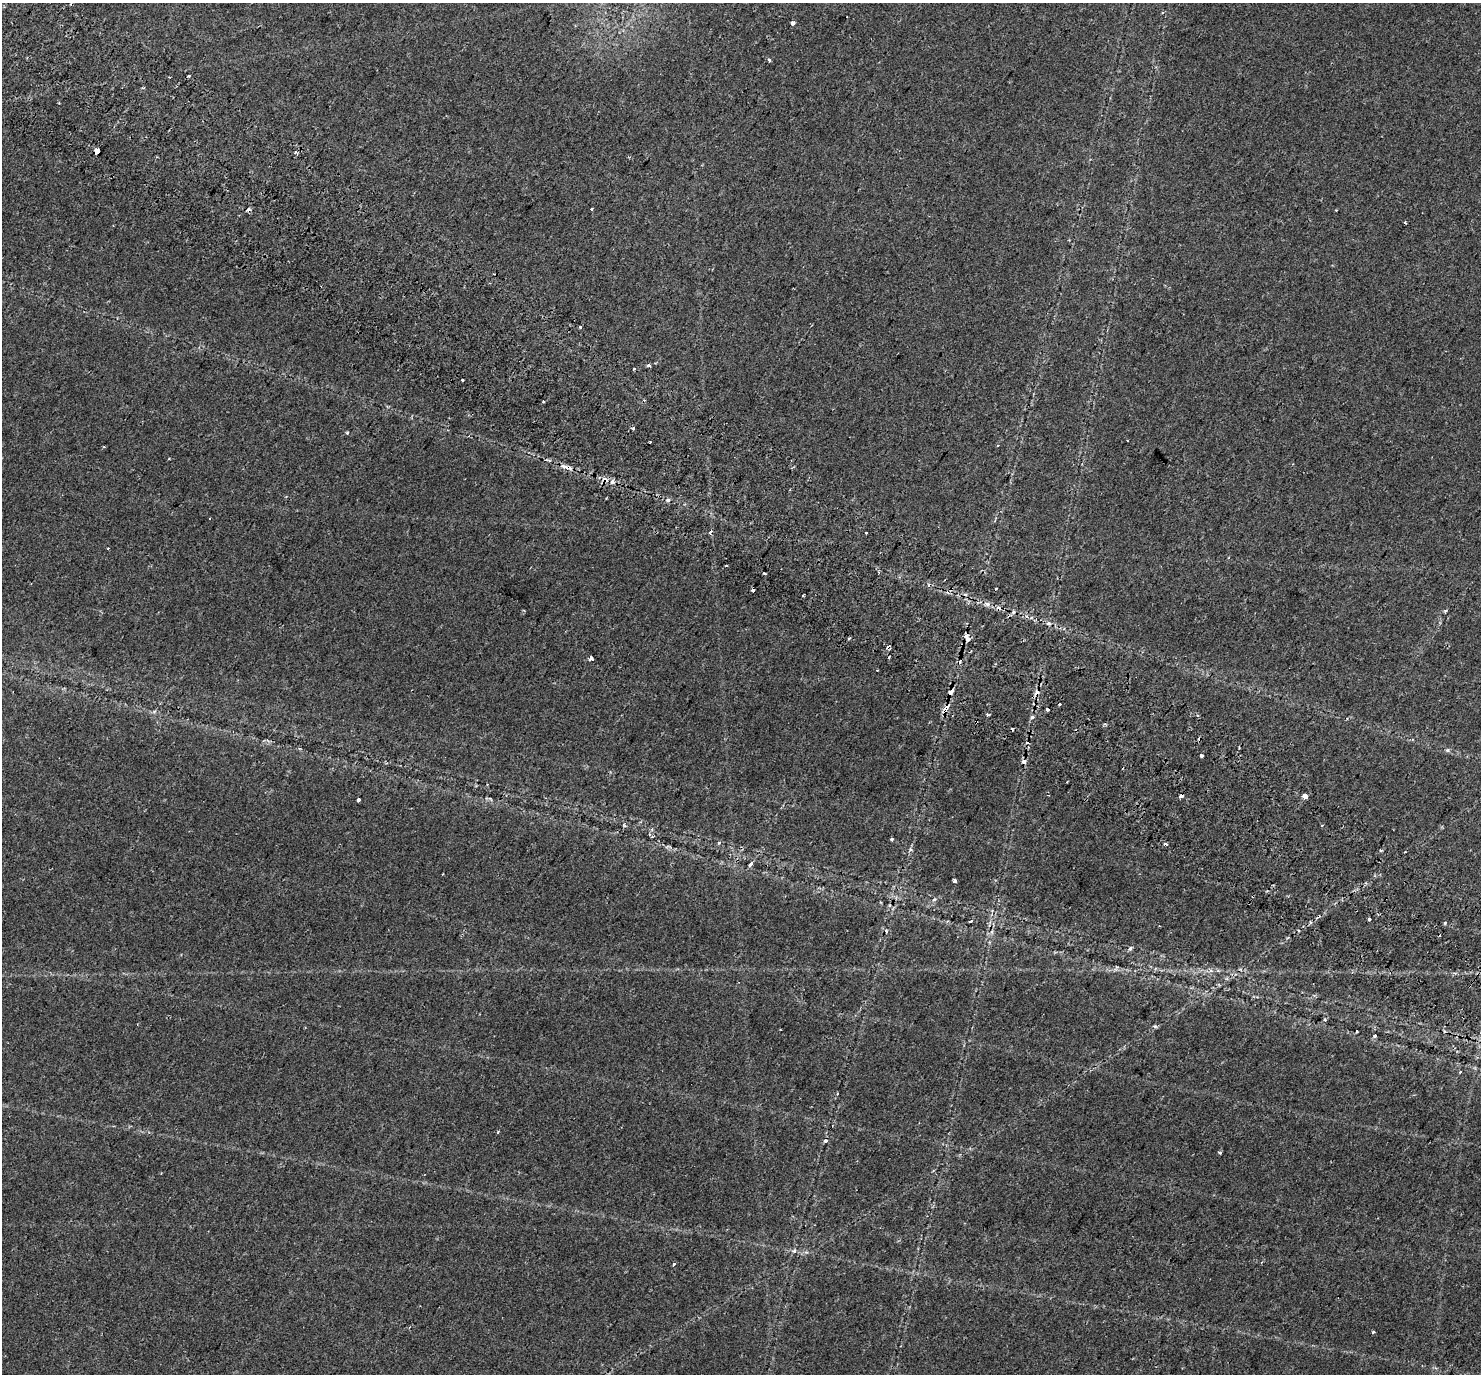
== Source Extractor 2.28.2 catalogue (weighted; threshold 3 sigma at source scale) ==
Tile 11 of 4 x 4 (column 3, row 3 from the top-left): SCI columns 3036-4514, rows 1723-3094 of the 6064 x 6124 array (HDU 1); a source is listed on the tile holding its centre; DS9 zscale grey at full resolution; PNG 1483 x 1376 px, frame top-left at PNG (2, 3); no overlay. Shown black and unused: <1% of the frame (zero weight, under 2 of 3 exposures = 5% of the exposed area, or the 3 px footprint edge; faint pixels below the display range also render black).
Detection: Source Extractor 2.28.2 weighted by HDU 2 'WHT'; one run over the whole footprint, this tile lists its part. Background 0.0356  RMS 0.004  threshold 0.0179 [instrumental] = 3 sigma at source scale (4.5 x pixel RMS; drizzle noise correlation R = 1.50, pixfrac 1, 0.0396/0.0396 arcsec/px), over >= 5 px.
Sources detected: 92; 19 cosmic-ray / hot-pixel residue — not listed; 1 inside a brighter listed object's ellipse — not listed separately; the other 72 listed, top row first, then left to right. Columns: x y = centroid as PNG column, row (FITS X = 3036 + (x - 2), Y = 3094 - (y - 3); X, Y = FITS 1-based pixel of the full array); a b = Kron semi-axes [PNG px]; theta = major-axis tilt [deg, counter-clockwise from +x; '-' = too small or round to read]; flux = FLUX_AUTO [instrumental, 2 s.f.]
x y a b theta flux
847 17 2 2 - 0.29
792 23 4 3 - 9.2
769 60 3 3 - 1.4
189 76 3 3 - 1.1
143 88 4 3 - 0.35
97 151 4 4 - 22
295 152 3 3 - 1.4
591 209 3 3 - 1
1405 222 3 2 - 0.72
580 327 3 3 - 0.91
649 366 3 3 - 2
462 380 3 3 - 1.4
633 428 5 3 - 0.45
347 433 3 3 - 1.2
650 442 3 3 - 0.9
568 467 12 5 -25 1.8
605 479 10 7 -31 2.2
668 500 5 5 - 0.69
210 518 2 2 - 0.36
866 532 3 3 - 1.7
108 549 3 2 - 0.57
726 566 3 3 - 0.69
764 574 4 2 - 0.45
996 588 3 3 - 0.66
753 590 3 3 - 1.4
803 595 3 2 - 0.54
987 604 6 6 - 0.97
1445 611 6 3 17 0.45
1013 612 6 3 71 0.62
1048 623 5 5 - 0.73
966 636 6 5 - 1.7
849 638 4 2 - 0.4
968 640 4 3 - 1.7
888 647 4 3 - 2.3
591 658 4 3 - 5.1
951 692 8 5 59 2.1
1060 704 3 3 - 1.2
946 709 11 5 57 3.6
1047 709 3 3 - 4.1
987 715 3 3 - 0.61
1198 715 4 3 - 0.59
1032 717 5 4 - 0.69
1448 750 6 5 - 0.62
1201 755 4 3 - 1.5
1024 762 6 5 - 1.3
1181 796 4 3 - 1.9
1305 796 4 3 - 26
358 800 4 3 - 2.1
624 825 6 4 -57 0.5
891 839 3 3 - 0.71
719 843 5 4 - 0.48
1165 844 4 3 - 1.3
1381 850 4 3 - 0.55
750 864 4 3 - 2.8
954 881 4 3 - 1.1
934 899 6 4 4 0.53
1370 919 3 3 - 1.3
970 921 4 3 - 0.87
1445 923 4 3 - 0.54
992 932 5 3 - 0.55
1130 949 6 5 - 0.73
1210 970 6 4 -71 0.72
1325 1020 4 4 - 0.54
1155 1026 6 4 -19 0.6
1357 1031 3 2 - 0.5
1375 1035 3 3 - 1.1
498 1132 4 3 - 0.33
826 1141 4 4 - 1.1
1220 1153 5 3 - 0.55
794 1251 5 5 - 0.67
674 1264 4 3 - 2.1
1373 1333 3 3 - 1.1
Overlapping masked pixels (flux is a lower limit): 8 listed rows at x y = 97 151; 568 467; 605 479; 966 636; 888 647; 951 692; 946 709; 1181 796